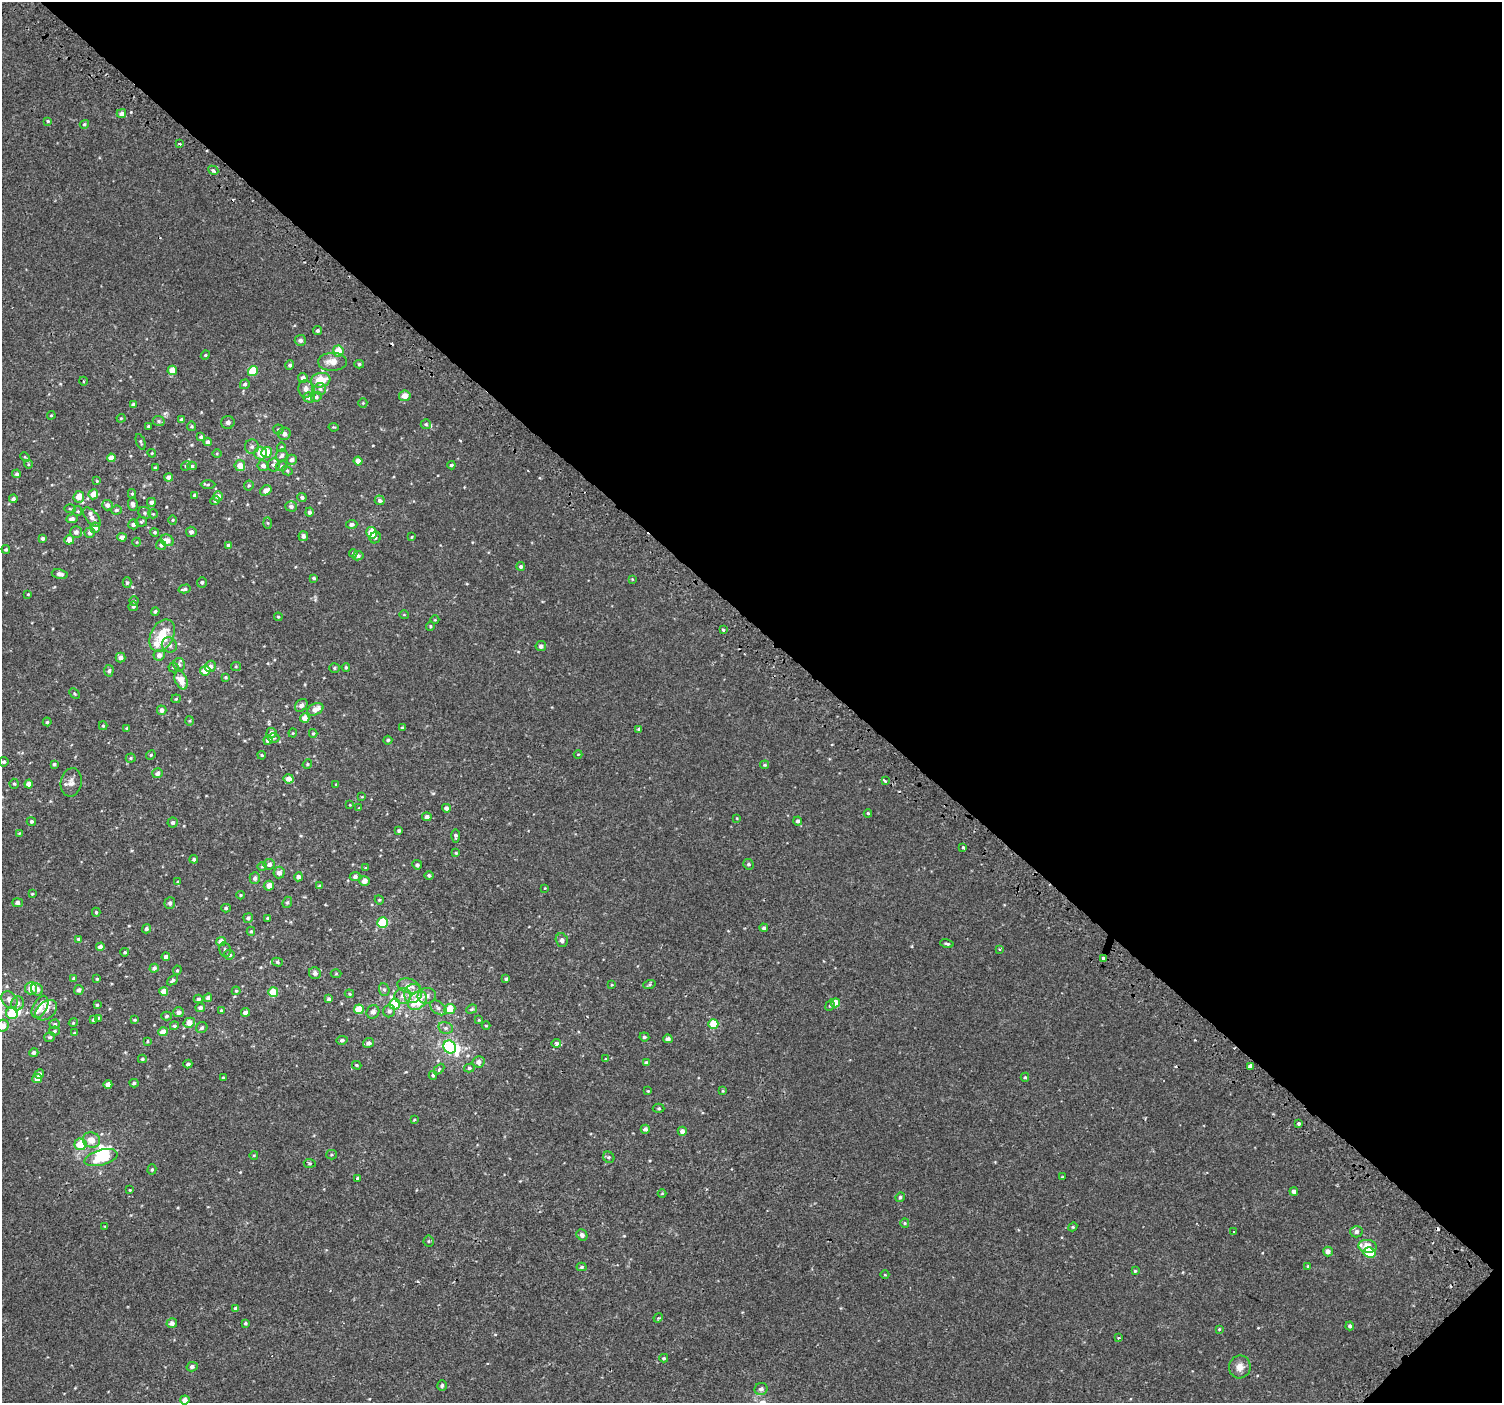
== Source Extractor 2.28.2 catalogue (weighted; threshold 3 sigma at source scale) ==
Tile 8 of 4 x 4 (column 4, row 2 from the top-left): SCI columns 4564-6063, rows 3023-4423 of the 6113 x 6113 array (HDU 1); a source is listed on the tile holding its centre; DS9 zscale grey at full resolution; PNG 1504 x 1405 px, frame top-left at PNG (2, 2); each listed source drawn as its Kron ellipse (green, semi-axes under 4 px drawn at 4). Shown black and unused: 45% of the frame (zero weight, under 2 of 3 exposures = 3% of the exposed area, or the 3 px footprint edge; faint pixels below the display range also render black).
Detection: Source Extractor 2.28.2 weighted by HDU 2 'WHT'; one run over the whole footprint, this tile lists its part. Background 0.00133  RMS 0.0029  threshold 0.0128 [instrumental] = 3 sigma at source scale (4.5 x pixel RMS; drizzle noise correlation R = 1.50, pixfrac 1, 0.0396/0.0396 arcsec/px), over >= 5 px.
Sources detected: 380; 4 inside a brighter object's white glare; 3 cosmic-ray / hot-pixel residue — neither listed nor drawn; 6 inside a brighter listed object's ellipse — not listed separately; the other 367 listed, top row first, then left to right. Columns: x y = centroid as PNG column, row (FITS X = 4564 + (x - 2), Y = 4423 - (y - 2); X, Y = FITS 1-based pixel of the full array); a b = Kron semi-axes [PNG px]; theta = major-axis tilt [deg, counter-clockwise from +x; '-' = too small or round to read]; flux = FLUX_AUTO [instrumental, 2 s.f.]
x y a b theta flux
121 113 5 4 - 1.1
48 121 4 4 - 0.29
84 124 5 4 - 0.38
180 144 3 2 - 0.26
213 170 5 4 - 0.5
317 331 4 4 - 0.52
300 340 5 5 - 0.97
338 351 6 5 - 3.9
205 355 5 4 - 0.3
332 362 14 9 2 2.9
359 364 5 4 - 0.44
290 365 4 4 - 0.56
172 370 4 4 - 3.9
253 371 5 5 - 6.6
303 378 5 4 - 1.1
321 380 10 7 11 4.9
83 381 4 3 - 0.26
245 384 5 4 - 0.47
306 389 8 7 - 1.5
320 389 6 6 - 0.67
405 396 6 5 - 1.9
316 397 5 4 - 0.5
309 398 6 5 - 1.2
363 403 5 4 - 0.31
133 405 4 4 - 0.83
51 415 4 3 - 0.28
121 418 4 4 - 0.27
181 420 4 3 - 0.55
159 421 6 5 - 0.47
228 422 7 6 - 0.68
426 424 5 5 - 0.4
148 426 3 2 - 0.28
192 426 5 5 - 0.39
333 427 5 3 - 0.27
278 429 5 5 - 0.39
284 434 6 6 - 1.1
201 437 4 4 - 0.67
141 442 8 3 -69 0.37
208 442 4 4 - 0.94
252 447 7 7 - 0.79
281 447 5 4 - 0.29
267 452 5 5 - 4.9
152 453 4 4 - 0.27
217 453 5 3 - 0.25
260 453 6 6 - 3.2
282 456 6 5 - 0.73
25 457 5 3 - 0.28
111 458 4 4 - 2.1
292 460 5 5 - 1
358 461 4 4 - 2
28 464 4 3 - 0.22
273 465 6 6 - 0.82
451 465 4 3 - 0.4
186 466 5 4 - 0.41
192 466 4 4 - 0.45
240 466 5 5 - 2.3
263 466 5 5 - 1.1
281 466 6 4 23 0.44
155 467 3 3 - 0.27
287 471 6 4 -30 0.34
17 474 4 4 - 0.61
169 477 4 4 - 1.2
97 481 4 4 - 0.26
208 485 7 3 0 0.35
249 485 5 4 - 0.4
266 490 6 4 35 1.6
93 494 5 5 - 2.5
132 494 5 4 - 0.38
194 495 4 3 - 0.65
218 496 5 5 - 1.4
79 497 6 5 - 2.6
302 497 5 4 - 0.66
13 499 4 4 - 0.66
380 500 5 4 - 0.94
215 501 4 4 - 0.66
151 502 4 4 - 0.97
133 504 7 5 -85 0.82
107 505 5 5 - 1.1
291 506 5 5 - 0.82
70 509 6 4 -2 0.28
116 510 5 4 - 0.62
78 511 5 4 - 0.31
309 512 4 4 - 0.7
145 513 7 5 -33 0.58
153 514 5 4 - 0.3
92 517 11 6 -50 1.4
72 519 6 4 9 0.98
173 520 4 4 - 0.3
141 522 6 5 - 0.43
268 523 5 4 - 0.31
133 524 5 5 - 0.87
352 524 5 4 - 0.79
95 528 5 5 - 1.6
76 532 6 5 - 1
155 532 4 4 - 0.35
191 532 5 5 - 0.92
90 533 5 5 - 1.1
372 533 6 5 - 4.6
303 536 5 4 - 0.95
122 537 4 4 - 1.1
412 537 3 3 - 0.21
43 538 4 4 - 0.62
375 538 6 5 - 0.55
69 540 5 5 - 1.7
167 540 7 5 -26 1.8
137 542 4 3 - 0.19
161 545 5 5 - 0.6
228 545 4 4 - 0.36
6 549 4 4 - 0.38
353 553 4 4 - 0.47
358 556 5 4 - 0.74
521 566 4 4 - 0.67
60 574 8 5 -11 1.2
314 578 4 3 - 0.48
632 579 3 2 - 0.18
202 582 5 5 - 0.59
127 583 5 4 - 0.44
185 589 6 4 14 0.68
28 594 3 3 - 0.23
134 601 4 4 - 0.39
133 606 5 4 - 0.61
155 611 4 4 - 0.5
404 615 5 3 - 0.2
278 617 4 3 - 0.28
435 620 4 3 - 0.21
430 626 4 4 - 0.32
723 630 3 3 - 0.39
162 635 17 11 64 7.6
169 645 8 7 - 1.1
541 646 5 5 - 0.94
159 655 6 5 - 1.4
121 658 5 5 - 1.2
179 665 6 6 - 0.62
210 666 6 5 - 1.1
236 666 5 4 - 0.3
173 667 5 5 - 0.4
346 667 4 3 - 0.32
334 668 5 4 - 0.35
109 671 6 4 84 0.57
205 671 5 4 - 3.4
226 677 4 4 - 0.34
181 680 9 6 -68 3.7
75 693 6 3 -46 0.29
176 699 5 4 - 0.28
301 705 7 5 44 0.99
315 709 8 5 27 2.2
162 710 5 4 - 1.2
305 718 5 4 - 2
190 721 5 3 - 0.26
47 722 4 4 - 0.35
103 726 4 4 - 0.3
127 728 4 4 - 0.41
402 728 4 3 - 0.34
639 729 4 3 - 0.51
271 733 5 5 - 1.2
293 733 4 4 - 0.26
313 733 4 3 - 0.4
274 738 6 5 - 0.47
268 740 4 4 - 1.3
388 740 4 4 - 0.43
578 754 4 3 - 0.2
151 755 5 4 - 0.34
262 755 4 3 - 0.29
131 758 5 4 - 0.34
4 762 5 4 - 0.49
54 764 4 3 - 0.43
307 764 5 4 - 0.34
765 765 4 3 - 0.36
158 773 5 5 - 1
289 779 5 4 - 2
885 781 4 3 - 1.2
71 782 14 10 81 1.7
14 784 5 4 - 0.38
29 784 4 4 - 2.1
336 784 4 3 - 0.19
362 797 4 3 - 0.19
350 805 3 2 - 0.18
359 808 3 3 - 0.19
446 808 4 4 - 1.1
868 813 4 4 - 0.37
427 817 5 4 - 1.1
737 818 4 3 - 0.19
31 821 4 4 - 0.48
798 821 4 4 - 0.66
173 822 5 5 - 0.65
399 831 4 4 - 0.4
19 833 4 3 - 0.22
456 836 7 4 89 0.72
963 847 3 3 - 0.95
456 853 4 4 - 0.29
194 859 4 4 - 0.45
269 864 5 5 - 0.98
748 864 5 5 - 0.49
417 865 5 4 - 0.65
262 866 4 4 - 0.28
365 868 4 3 - 0.28
279 872 6 5 - 1.5
429 875 4 4 - 0.57
298 877 4 4 - 0.89
355 877 5 4 - 0.75
255 878 6 5 - 0.76
364 881 5 4 - 1.7
178 882 4 4 - 0.38
269 886 5 4 - 2.3
320 886 4 3 - 0.63
545 888 3 3 - 0.16
32 894 3 3 - 0.27
240 895 4 4 - 0.26
379 900 5 4 - 0.29
287 902 6 4 67 0.4
17 903 5 4 - 0.9
170 903 6 5 - 0.69
226 908 5 4 - 0.42
96 912 4 4 - 0.35
248 918 5 4 - 0.65
268 918 4 3 - 0.32
383 922 5 5 - 12
764 928 4 4 - 0.57
146 929 5 4 - 0.49
251 931 4 4 - 0.39
78 939 4 4 - 0.34
562 940 7 6 - 0.74
221 941 5 4 - 2
947 944 7 3 -16 0.43
100 947 4 4 - 1.4
1000 949 4 4 - 0.31
225 950 7 5 -77 0.54
125 952 4 4 - 0.36
229 955 5 4 - 0.87
166 957 4 4 - 1.2
1103 958 3 3 - 1.3
277 962 5 4 - 0.49
154 968 4 4 - 0.79
177 970 5 4 - 0.34
315 973 6 6 - 1.1
336 974 5 3 - 0.26
74 978 4 4 - 0.37
97 979 4 3 - 0.27
506 979 4 4 - 0.49
172 980 6 4 40 0.54
612 985 4 3 - 0.21
649 985 6 4 19 0.37
409 986 12 7 -14 2.2
31 988 6 6 - 2
37 989 6 5 - 1.8
79 990 5 4 - 0.76
384 990 6 5 - 0.53
164 991 4 4 - 2.7
236 991 4 4 - 0.31
273 992 5 5 - 6.9
413 993 9 9 - 2.1
349 994 5 4 - 0.32
403 996 8 8 - 1.7
427 996 9 8 - 1.2
208 998 4 4 - 0.81
198 999 5 4 - 0.48
329 999 4 3 - 0.68
10 1000 9 7 -50 1.7
417 1001 11 8 48 7.3
18 1003 7 6 - 1.1
835 1003 4 4 - 4.2
395 1004 5 5 - 12
97 1005 4 4 - 0.38
830 1006 5 4 - 0.37
40 1007 12 7 61 2.6
200 1008 5 4 - 0.75
438 1008 9 6 -38 0.9
359 1009 5 5 - 5.7
450 1009 6 5 - 4.3
471 1009 6 4 22 0.41
46 1010 12 8 40 1.7
221 1010 4 3 - 0.29
389 1011 6 6 - 0.85
179 1012 5 5 - 0.98
245 1012 4 4 - 1.1
373 1012 7 6 - 0.91
12 1013 6 5 - 10
166 1016 5 4 - 0.49
98 1018 4 4 - 0.33
93 1020 3 3 - 0.36
134 1020 4 3 - 0.26
479 1020 4 3 - 0.23
73 1023 4 3 - 0.26
189 1023 6 4 30 2.9
55 1024 5 4 - 0.45
713 1024 5 5 - 5.4
3 1026 6 5 - 1.6
174 1026 4 4 - 0.48
486 1026 4 3 - 0.22
202 1028 6 5 - 0.66
446 1028 7 6 - 0.77
54 1031 5 4 - 0.48
163 1032 4 4 - 2.5
74 1033 4 3 - 0.24
50 1037 5 5 - 0.54
644 1037 5 4 - 0.49
668 1039 4 4 - 1
342 1040 5 4 - 0.63
147 1041 4 2 - 0.22
369 1043 6 4 28 0.95
556 1043 4 4 - 0.92
450 1047 7 6 - 29
34 1052 5 4 - 0.88
142 1059 4 3 - 0.36
606 1059 4 3 - 0.25
478 1062 6 5 - 1.3
646 1063 4 4 - 0.84
188 1064 4 4 - 0.64
357 1065 5 4 - 0.31
1250 1066 4 4 - 2.1
469 1068 5 4 - 0.44
439 1069 6 4 47 0.43
39 1074 5 4 - 0.85
433 1075 4 4 - 0.59
1025 1077 4 4 - 0.4
37 1078 5 4 - 2
223 1078 4 3 - 0.26
134 1083 4 3 - 0.48
108 1084 4 4 - 1.7
648 1091 4 3 - 0.24
723 1091 4 3 - 0.26
659 1108 6 4 -1 0.37
414 1120 4 3 - 0.22
1299 1124 4 3 - 0.53
645 1129 4 4 - 0.81
682 1131 4 4 - 1.2
91 1140 9 7 -17 2.8
80 1144 6 6 - 6.1
254 1155 4 3 - 0.22
331 1155 5 5 - 0.37
609 1157 6 5 - 0.5
101 1158 17 7 15 7.1
310 1163 6 4 -5 0.39
152 1169 5 4 - 0.4
1062 1177 4 3 - 0.19
357 1178 3 3 - 0.39
130 1190 3 3 - 0.2
1294 1191 4 4 - 0.96
662 1193 4 3 - 0.18
900 1197 5 4 - 0.52
905 1223 5 4 - 0.35
105 1226 4 2 - 0.2
1073 1227 4 4 - 0.32
1234 1231 3 2 - 0.21
1356 1232 6 5 - 0.95
582 1235 6 5 - 0.85
429 1241 5 5 - 0.39
1368 1246 9 6 -7 4
1328 1251 5 5 - 1.3
1369 1253 6 5 - 7.9
1308 1266 4 4 - 0.31
582 1267 5 4 - 0.47
1135 1271 4 4 - 0.28
885 1275 4 3 - 0.19
236 1309 4 4 - 1.1
658 1318 5 4 - 0.29
172 1323 5 4 - 1.1
245 1323 3 3 - 0.37
1350 1326 4 4 - 0.6
1219 1329 4 4 - 0.22
1119 1338 3 2 - 0.28
664 1358 4 3 - 0.36
192 1367 5 4 - 0.82
1240 1367 11 11 - 2.1
442 1385 5 5 - 0.57
761 1389 6 6 - 0.86
185 1400 4 4 - 1.6
Overlapping masked pixels (flux is a lower limit): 1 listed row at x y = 1103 958
Isophote crosses this tile's border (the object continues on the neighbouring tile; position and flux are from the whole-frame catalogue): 1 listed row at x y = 3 1026